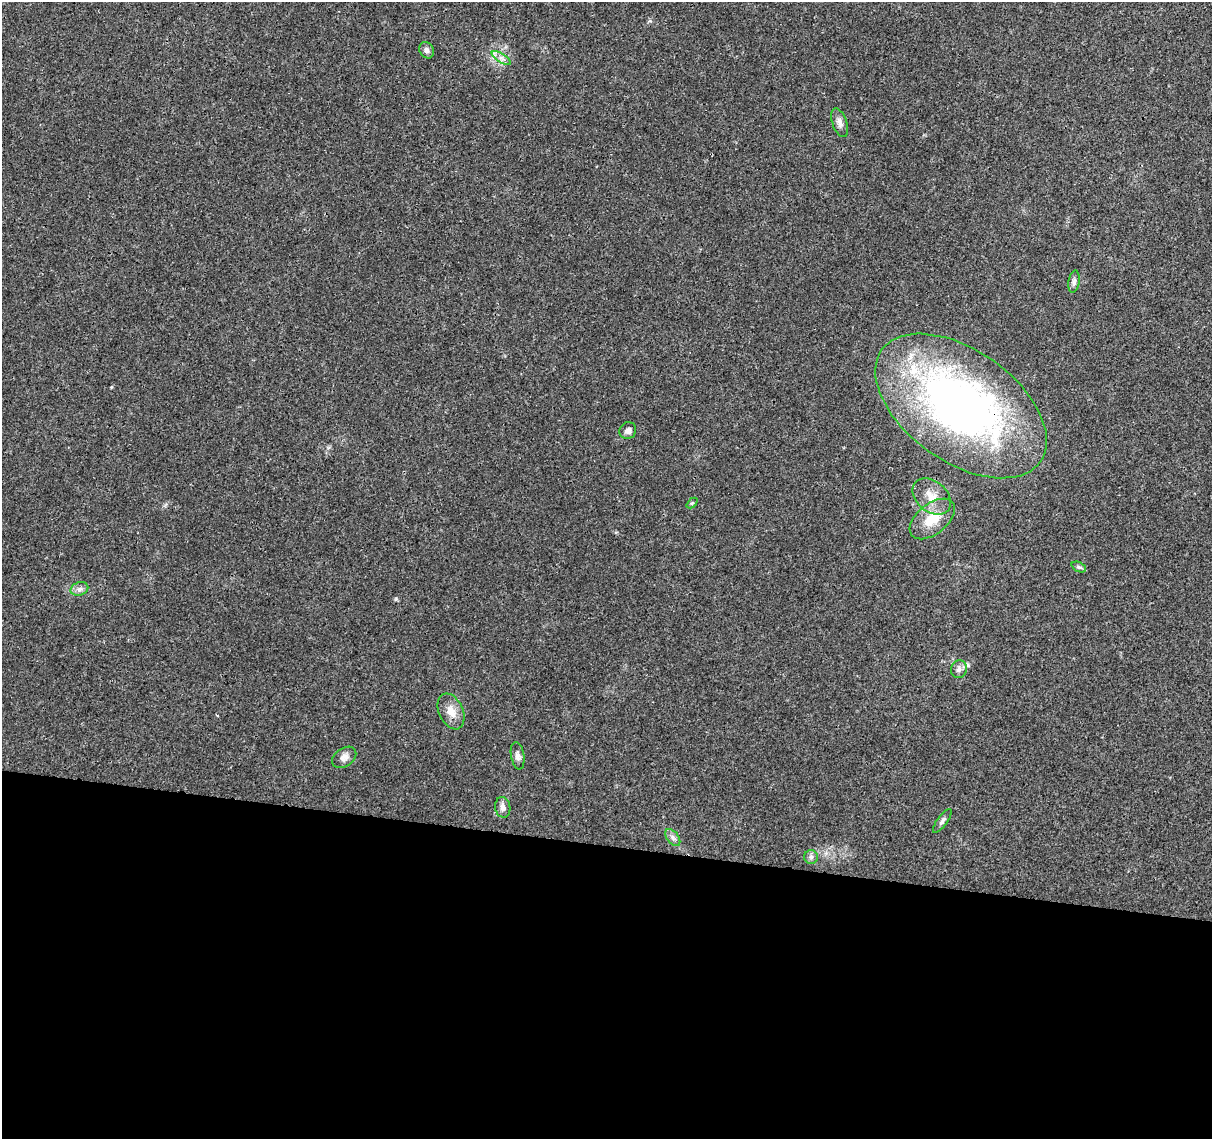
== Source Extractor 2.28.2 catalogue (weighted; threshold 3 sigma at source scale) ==
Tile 14 of 4 x 4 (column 2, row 4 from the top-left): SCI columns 1216-2425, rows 226-1362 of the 4856 x 5063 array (HDU 1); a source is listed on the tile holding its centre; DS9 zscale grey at full resolution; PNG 1214 x 1141 px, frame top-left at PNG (2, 2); each listed source drawn as its Kron ellipse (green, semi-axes under 4 px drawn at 4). Shown black and unused: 26% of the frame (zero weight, under 3 of 4 exposures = <1% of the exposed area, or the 3 px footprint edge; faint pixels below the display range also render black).
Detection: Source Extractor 2.28.2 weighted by HDU 2 'WHT'; one run over the whole footprint, this tile lists its part. Background 0.0252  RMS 0.0024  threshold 0.011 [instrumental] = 3 sigma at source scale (4.5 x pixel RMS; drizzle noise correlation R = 1.50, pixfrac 1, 0.0396/0.0396 arcsec/px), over >= 5 px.
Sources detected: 19; all 19 listed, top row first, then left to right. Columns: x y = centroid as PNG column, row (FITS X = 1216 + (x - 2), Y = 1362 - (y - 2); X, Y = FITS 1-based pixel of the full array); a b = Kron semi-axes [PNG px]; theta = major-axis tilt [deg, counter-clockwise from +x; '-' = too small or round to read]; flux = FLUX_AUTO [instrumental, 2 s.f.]
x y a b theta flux
427 50 8 6 -58 0.89
501 58 11 4 -33 0.97
840 123 15 7 -71 1.3
1074 282 11 5 81 0.78
961 406 97 56 -35 120
628 431 9 8 - 1
932 497 21 15 -40 4
692 503 6 4 43 0.31
932 519 26 15 39 6.1
1079 567 8 5 -24 0.44
79 589 9 6 16 0.94
959 669 9 8 - 1
451 711 19 12 -65 3
518 756 14 6 -80 1
344 757 13 9 36 1.4
503 807 10 7 -80 1.3
942 821 14 5 54 0.81
673 838 10 6 -52 0.86
811 857 7 7 - 0.66
Overlapping masked pixels (flux is a lower limit): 1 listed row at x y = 961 406